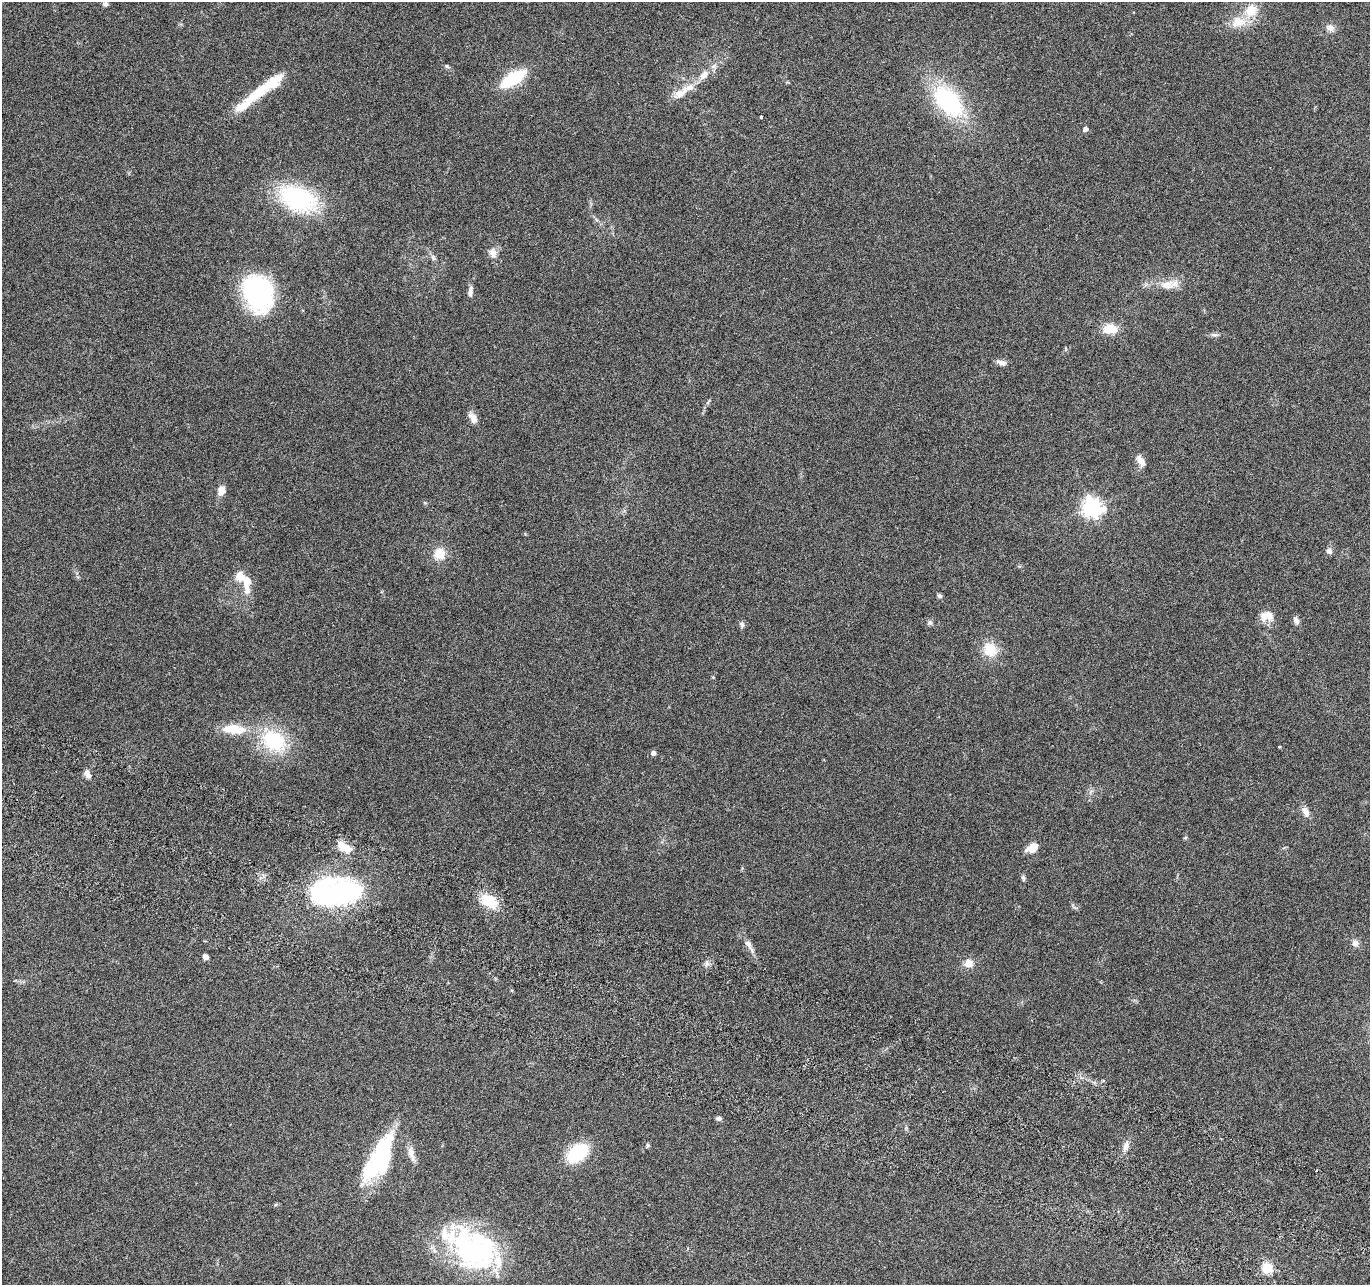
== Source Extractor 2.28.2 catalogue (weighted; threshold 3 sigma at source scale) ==
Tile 6 of 4 x 4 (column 2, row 2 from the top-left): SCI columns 1391-2758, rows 2833-4115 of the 5525 x 5730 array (HDU 1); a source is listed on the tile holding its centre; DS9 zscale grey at full resolution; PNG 1372 x 1287 px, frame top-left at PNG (2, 2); no overlay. Shown black and unused: <1% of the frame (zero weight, under 3 of 6 exposures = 3% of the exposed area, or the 3 px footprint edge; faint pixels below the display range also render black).
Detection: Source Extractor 2.28.2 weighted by HDU 2 'WHT'; one run over the whole footprint, this tile lists its part. Background 0.0499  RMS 0.0043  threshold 0.0178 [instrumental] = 3 sigma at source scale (4.09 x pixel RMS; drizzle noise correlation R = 1.36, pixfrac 0.8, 0.0396/0.0396 arcsec/px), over >= 5 px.
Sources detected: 70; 2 inside a brighter object's white glare — not listed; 8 inside a brighter listed object's ellipse — not listed separately; the other 60 listed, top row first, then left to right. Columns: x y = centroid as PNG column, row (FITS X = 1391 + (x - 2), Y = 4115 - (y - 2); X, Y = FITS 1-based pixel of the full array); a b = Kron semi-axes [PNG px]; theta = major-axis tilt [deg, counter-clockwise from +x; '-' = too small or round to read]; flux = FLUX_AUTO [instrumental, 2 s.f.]
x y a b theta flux
105 4 7 6 - 1.1
1251 11 15 14 - 8
1238 22 23 15 7 7.7
1330 28 11 9 -13 2.2
447 66 6 5 - 0.65
704 75 13 8 48 3.5
513 79 23 10 32 23
680 93 22 10 33 5.7
253 97 33 13 42 9.9
948 101 39 23 -48 41
761 117 3 3 - 1.1
1085 129 5 4 - 1.7
298 199 37 23 -23 48
493 253 13 10 -73 2.8
434 258 9 5 -51 1
1169 284 30 11 10 6.6
470 291 13 6 87 1.9
258 293 40 29 -68 57
1110 329 13 9 -1 8.1
1214 335 13 3 -8 1
1001 362 15 6 -17 1.8
473 418 16 8 -60 2.8
1141 461 17 8 -61 2.9
221 491 11 8 67 3.2
1092 507 8 7 - 180
1329 551 8 7 - 1.7
440 554 12 11 - 7
240 576 13 11 -60 4.7
247 590 16 9 -77 3.2
940 596 7 5 -4 0.79
1267 616 18 12 5 4.8
1296 620 9 6 -70 1.7
930 623 7 6 - 1
742 624 9 6 -76 1.1
990 650 18 16 -54 8.5
234 729 28 12 -3 11
274 741 29 21 -35 27
653 753 5 5 - 1.5
87 773 10 7 -65 2
1305 811 14 8 -64 2.6
1185 838 6 3 19 0.42
345 848 15 8 -31 7.7
1032 848 14 9 32 4.7
1023 878 8 4 -77 0.78
333 892 66 34 8 68
489 901 17 11 -33 12
1355 943 9 8 - 2
749 946 26 7 -61 3.1
205 957 5 5 - 2.1
706 963 8 4 82 1.1
968 963 12 11 - 3.5
719 1119 7 6 - 0.99
647 1145 6 5 - 0.63
1126 1146 13 7 76 2.4
577 1153 22 14 39 23
411 1154 25 8 -73 3.4
379 1158 57 21 63 42
1316 1171 3 2 - 0.35
473 1250 52 42 -68 62
1267 1268 5 5 - 27